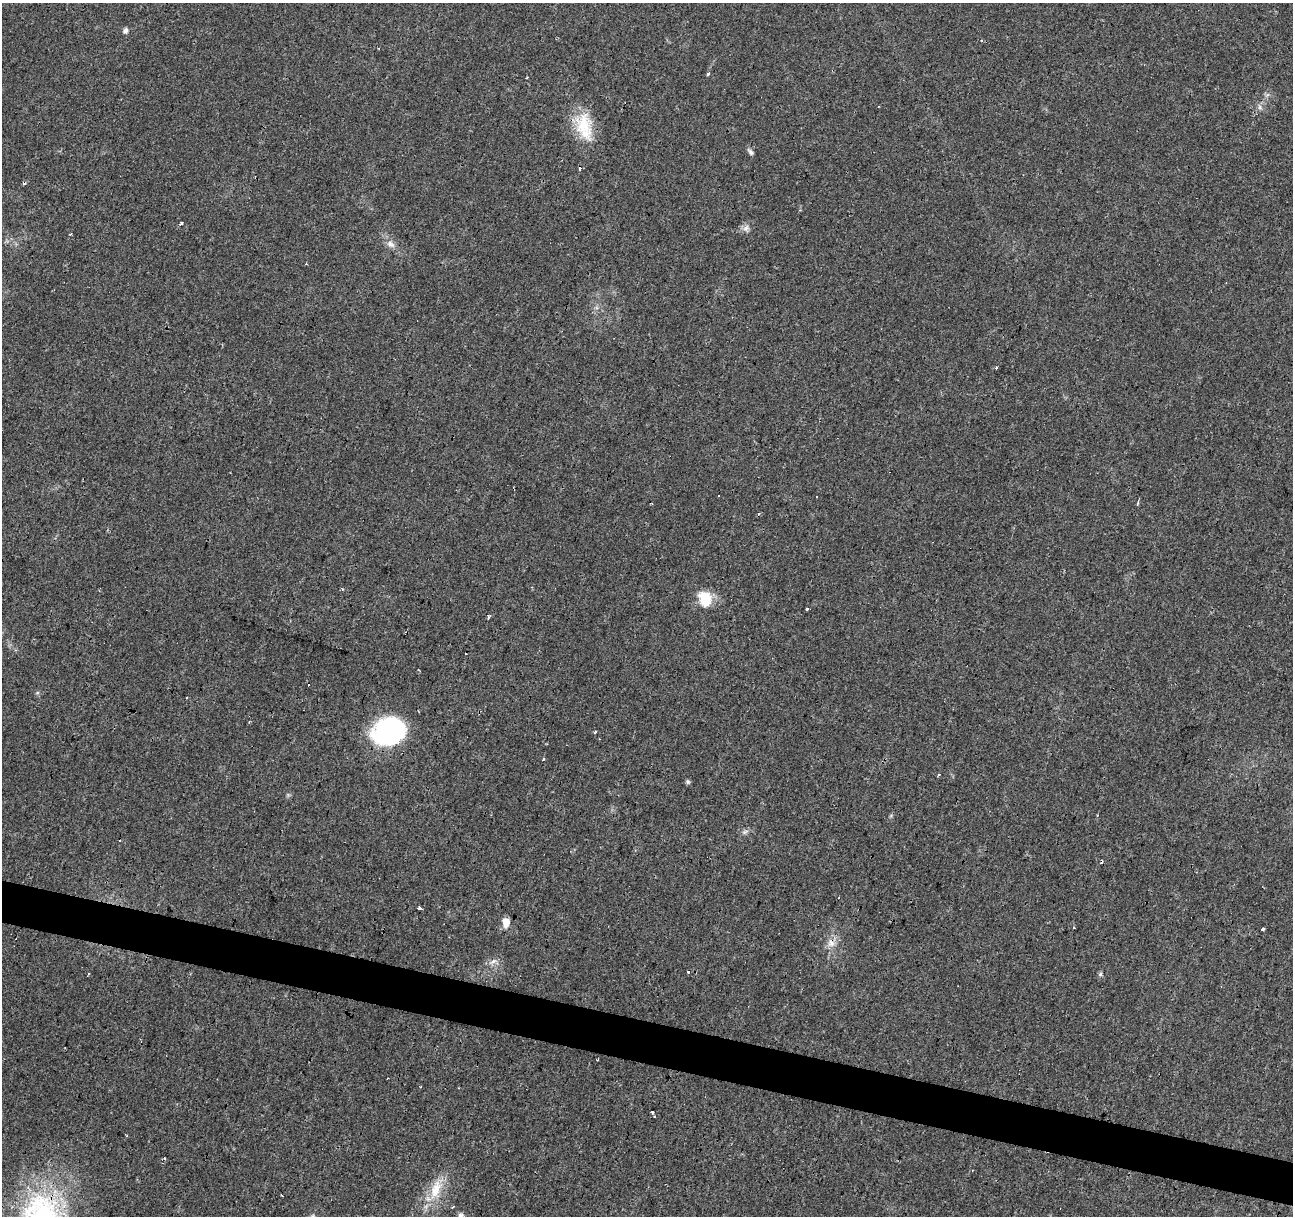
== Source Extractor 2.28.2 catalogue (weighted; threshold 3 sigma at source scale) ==
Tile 6 of 4 x 4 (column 2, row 2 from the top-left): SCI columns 1292-2582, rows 2643-3856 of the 5169 x 5349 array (HDU 1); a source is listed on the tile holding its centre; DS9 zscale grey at full resolution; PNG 1295 x 1218 px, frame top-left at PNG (2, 3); no overlay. Shown black and unused: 4% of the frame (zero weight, under 3 of 4 exposures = <1% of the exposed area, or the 3 px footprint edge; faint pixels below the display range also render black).
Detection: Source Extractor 2.28.2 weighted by HDU 2 'WHT'; one run over the whole footprint, this tile lists its part. Background 0.0242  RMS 0.0031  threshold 0.0138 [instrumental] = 3 sigma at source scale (4.5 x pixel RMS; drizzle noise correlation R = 1.50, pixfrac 1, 0.0396/0.0396 arcsec/px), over >= 5 px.
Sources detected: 48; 10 cosmic-ray / hot-pixel residue — not listed; the other 38 listed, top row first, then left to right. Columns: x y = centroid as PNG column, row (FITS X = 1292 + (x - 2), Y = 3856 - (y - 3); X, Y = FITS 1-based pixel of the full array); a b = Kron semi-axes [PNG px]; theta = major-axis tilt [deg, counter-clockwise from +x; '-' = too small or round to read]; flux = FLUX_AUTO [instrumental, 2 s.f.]
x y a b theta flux
126 30 5 5 - 1.4
981 41 4 3 - 0.31
708 73 3 3 - 3.2
1260 107 7 5 -62 0.76
583 124 32 23 -81 12
751 152 10 5 -47 0.82
181 223 4 3 - 0.74
746 228 10 8 61 1.5
391 244 12 8 -30 1.8
996 367 3 3 - 1.2
719 496 3 3 - 1.7
817 497 3 3 - 0.73
1137 503 7 3 69 0.61
342 589 4 3 - 0.35
705 599 18 14 -75 7.6
807 608 3 3 - 3
489 617 6 4 62 0.51
37 693 6 4 19 0.39
249 722 4 3 - 0.26
390 731 30 23 19 52
595 732 5 3 - 0.33
543 759 4 3 - 0.36
939 775 4 3 - 0.41
687 782 6 5 - 0.54
745 832 9 5 25 0.83
420 908 5 3 - 2.2
506 923 12 8 89 2.8
1074 927 3 2 - 0.31
1263 929 3 3 - 1.4
831 943 11 10 - 2.4
493 961 4 4 - 2.4
688 971 3 3 - 1.5
1100 974 6 5 - 0.53
652 1113 3 3 - 2.1
164 1158 4 2 - 0.39
436 1189 30 15 71 8.4
452 1207 3 3 - 0.34
461 1216 9 8 - 1.4
Isophote crosses this tile's border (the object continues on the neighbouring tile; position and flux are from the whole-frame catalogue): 1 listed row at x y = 461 1216